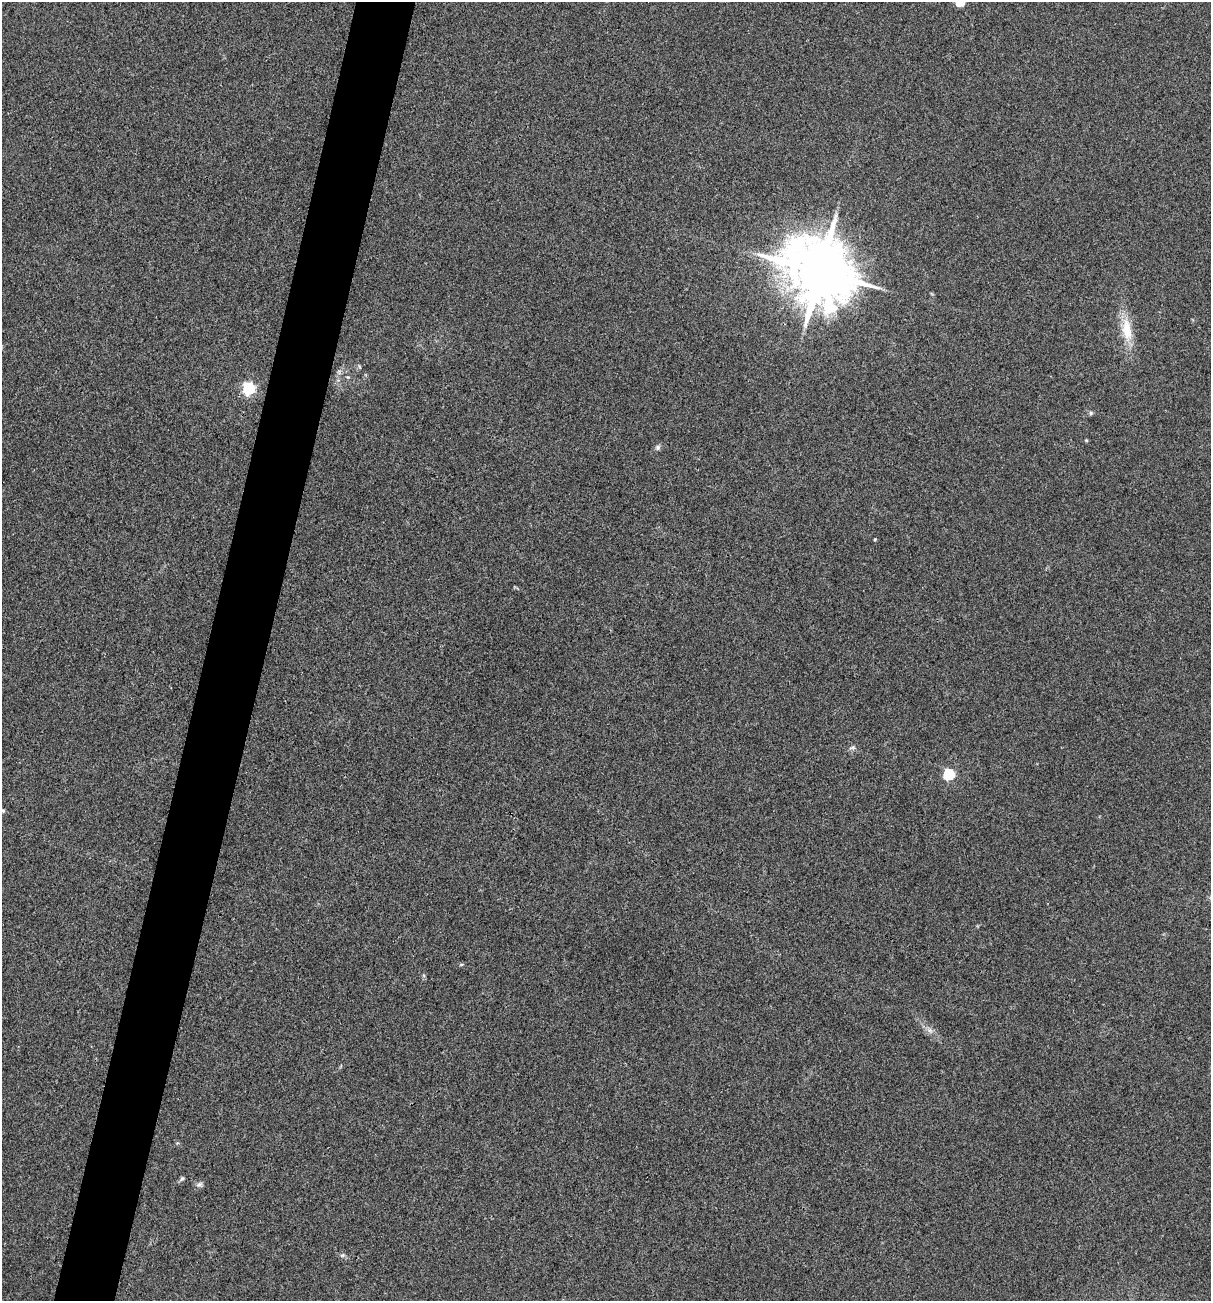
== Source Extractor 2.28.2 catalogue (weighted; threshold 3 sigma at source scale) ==
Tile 7 of 4 x 4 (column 3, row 2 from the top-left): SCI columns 2542-3750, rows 2597-3895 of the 5209 x 5195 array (HDU 1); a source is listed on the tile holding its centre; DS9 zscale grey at full resolution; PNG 1213 x 1303 px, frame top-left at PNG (2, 2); no overlay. Shown black and unused: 5% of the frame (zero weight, under 3 of 4 exposures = <1% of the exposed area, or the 3 px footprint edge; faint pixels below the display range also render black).
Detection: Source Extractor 2.28.2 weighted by HDU 2 'WHT'; one run over the whole footprint, this tile lists its part. Background 0.12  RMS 0.0065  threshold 0.0294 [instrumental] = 3 sigma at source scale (4.5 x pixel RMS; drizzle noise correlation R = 1.50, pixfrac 1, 0.05/0.05 arcsec/px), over >= 5 px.
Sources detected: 17; all 17 listed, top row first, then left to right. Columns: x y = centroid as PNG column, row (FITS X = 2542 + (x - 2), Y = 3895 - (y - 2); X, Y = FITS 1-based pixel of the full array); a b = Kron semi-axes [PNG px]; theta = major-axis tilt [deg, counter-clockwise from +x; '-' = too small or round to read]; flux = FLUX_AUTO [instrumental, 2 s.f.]
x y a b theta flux
960 2 5 5 - 33
820 271 20 16 -31 6100
1127 330 32 13 -82 17
359 366 6 3 -71 0.72
249 388 6 5 - 110
1091 413 6 5 - 1.1
1086 440 5 4 - 0.6
658 447 8 7 - 1.6
875 539 4 3 - 0.74
852 747 10 5 10 1.6
949 774 5 5 - 69
2 810 6 5 - 1.1
461 964 6 4 2 0.78
930 1030 8 6 -35 2.5
182 1179 9 5 43 1.3
199 1184 10 6 29 2
343 1255 7 5 11 1.3
Overlapping masked pixels (flux is a lower limit): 1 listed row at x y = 820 271
Isophote crosses this tile's border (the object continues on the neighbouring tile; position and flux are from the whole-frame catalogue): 2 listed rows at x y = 960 2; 2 810